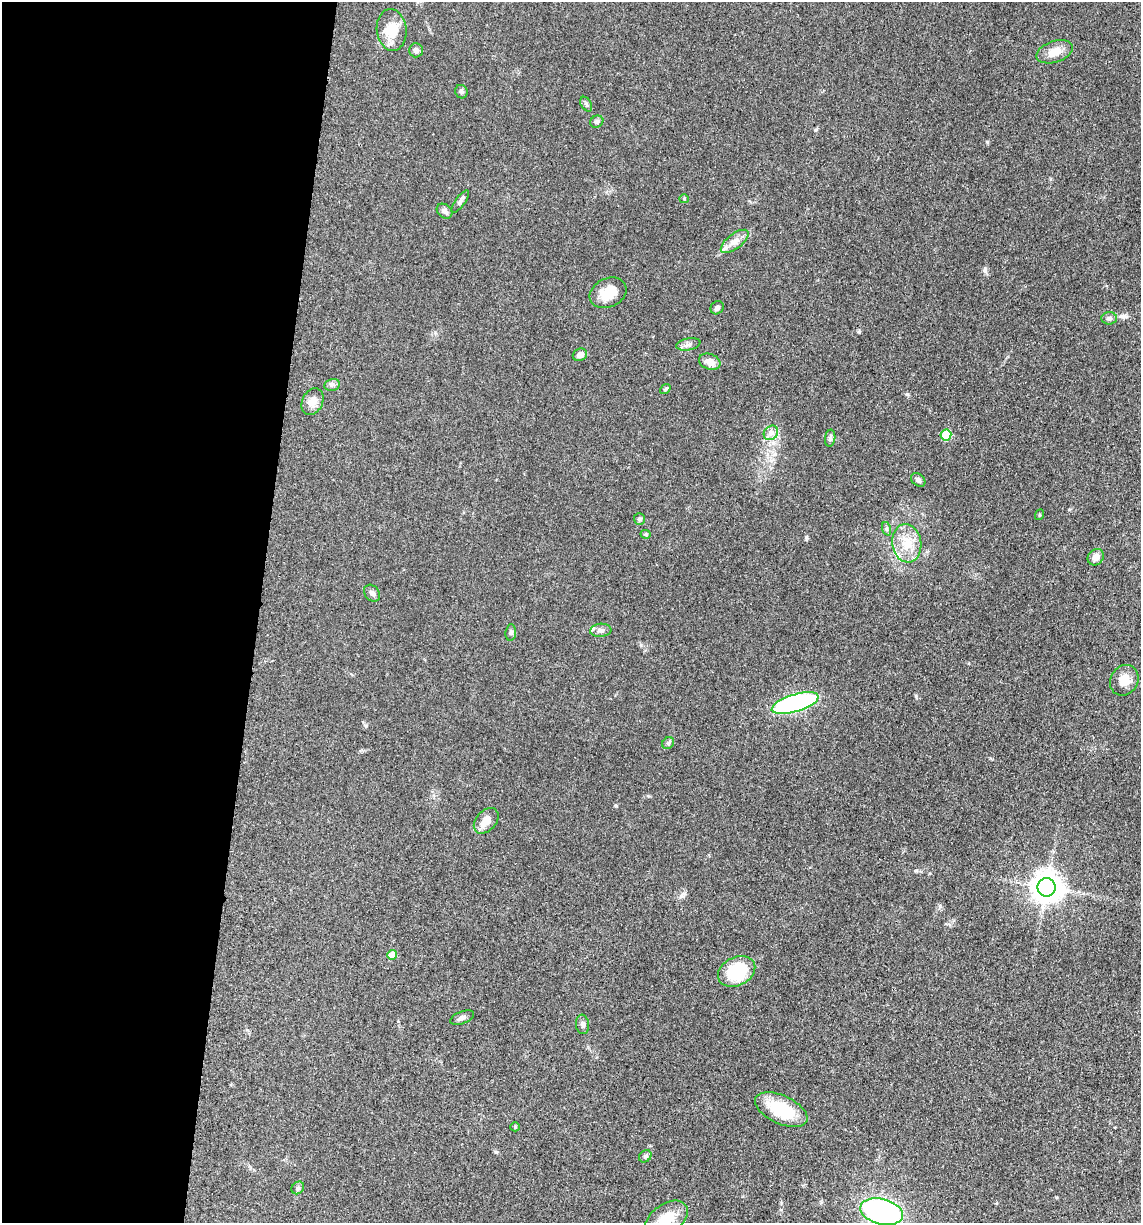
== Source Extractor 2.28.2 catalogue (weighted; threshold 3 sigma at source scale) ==
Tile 5 of 4 x 4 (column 1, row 2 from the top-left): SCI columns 247-1385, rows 2464-3684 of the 4980 x 4921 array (HDU 1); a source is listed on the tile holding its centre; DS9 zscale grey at full resolution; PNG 1143 x 1225 px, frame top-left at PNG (2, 2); each listed source drawn as its Kron ellipse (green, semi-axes under 4 px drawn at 4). Shown black and unused: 23% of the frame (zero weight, under 3 of 5 exposures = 4% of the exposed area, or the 3 px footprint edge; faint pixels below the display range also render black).
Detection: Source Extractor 2.28.2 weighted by HDU 2 'WHT'; one run over the whole footprint, this tile lists its part. Background 0.0562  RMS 0.0059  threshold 0.0267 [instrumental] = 3 sigma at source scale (4.5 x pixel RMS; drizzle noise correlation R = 1.50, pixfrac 1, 0.05/0.05 arcsec/px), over >= 5 px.
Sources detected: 49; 2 inside a brighter listed object's ellipse — not listed separately; the other 47 listed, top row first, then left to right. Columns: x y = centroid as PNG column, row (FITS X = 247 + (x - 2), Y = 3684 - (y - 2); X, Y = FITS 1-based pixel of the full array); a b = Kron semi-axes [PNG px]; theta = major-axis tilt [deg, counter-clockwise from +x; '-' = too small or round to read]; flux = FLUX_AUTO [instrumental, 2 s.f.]
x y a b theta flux
392 30 21 15 -84 13
416 50 7 6 - 2
1055 52 19 10 18 7.1
461 92 7 6 - 1.1
586 104 8 5 -60 1.2
597 122 7 5 30 1.5
684 199 4 4 - 0.57
460 201 13 5 54 1.8
444 211 8 6 -40 2.3
735 241 16 7 38 4.6
608 293 19 14 25 10
717 308 7 6 - 1.5
1109 318 8 6 4 1.8
688 344 12 6 11 2.2
580 355 7 6 - 3.1
710 362 11 8 -20 4.7
332 385 8 6 12 1.6
665 389 6 4 38 0.71
312 402 14 10 62 5.1
771 433 8 6 46 2.4
946 435 5 5 - 24
830 438 8 5 82 1.4
918 480 8 6 -43 1.6
1039 515 5 3 - 0.54
639 519 6 5 - 0.95
887 529 7 4 -71 1.1
646 534 5 4 - 0.91
907 543 19 14 -81 12
1096 557 9 7 50 4.1
372 593 9 7 -51 2.3
601 630 10 6 5 2.2
511 632 8 5 83 1.2
1124 680 16 13 60 7.9
795 703 24 8 17 100
668 743 6 5 - 1.1
486 821 15 10 48 6.9
1047 887 9 9 - 870
392 955 5 5 - 8.1
737 971 19 14 26 33
462 1018 12 6 21 2.1
583 1024 10 6 -83 1.8
781 1110 28 14 -25 27
515 1127 5 4 - 0.65
645 1156 7 5 44 1.1
298 1188 7 5 46 1.3
882 1212 22 12 -14 130
666 1219 24 14 35 14
Isophote crosses this tile's border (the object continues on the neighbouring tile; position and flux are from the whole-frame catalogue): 2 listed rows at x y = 882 1212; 666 1219
Unlisted compact peaks at least as high as the median listed source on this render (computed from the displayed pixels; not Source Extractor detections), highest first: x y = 806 537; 907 394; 985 271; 859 332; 616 806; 987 142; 916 696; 916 871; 681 896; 366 726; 496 1152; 641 645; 1056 1197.